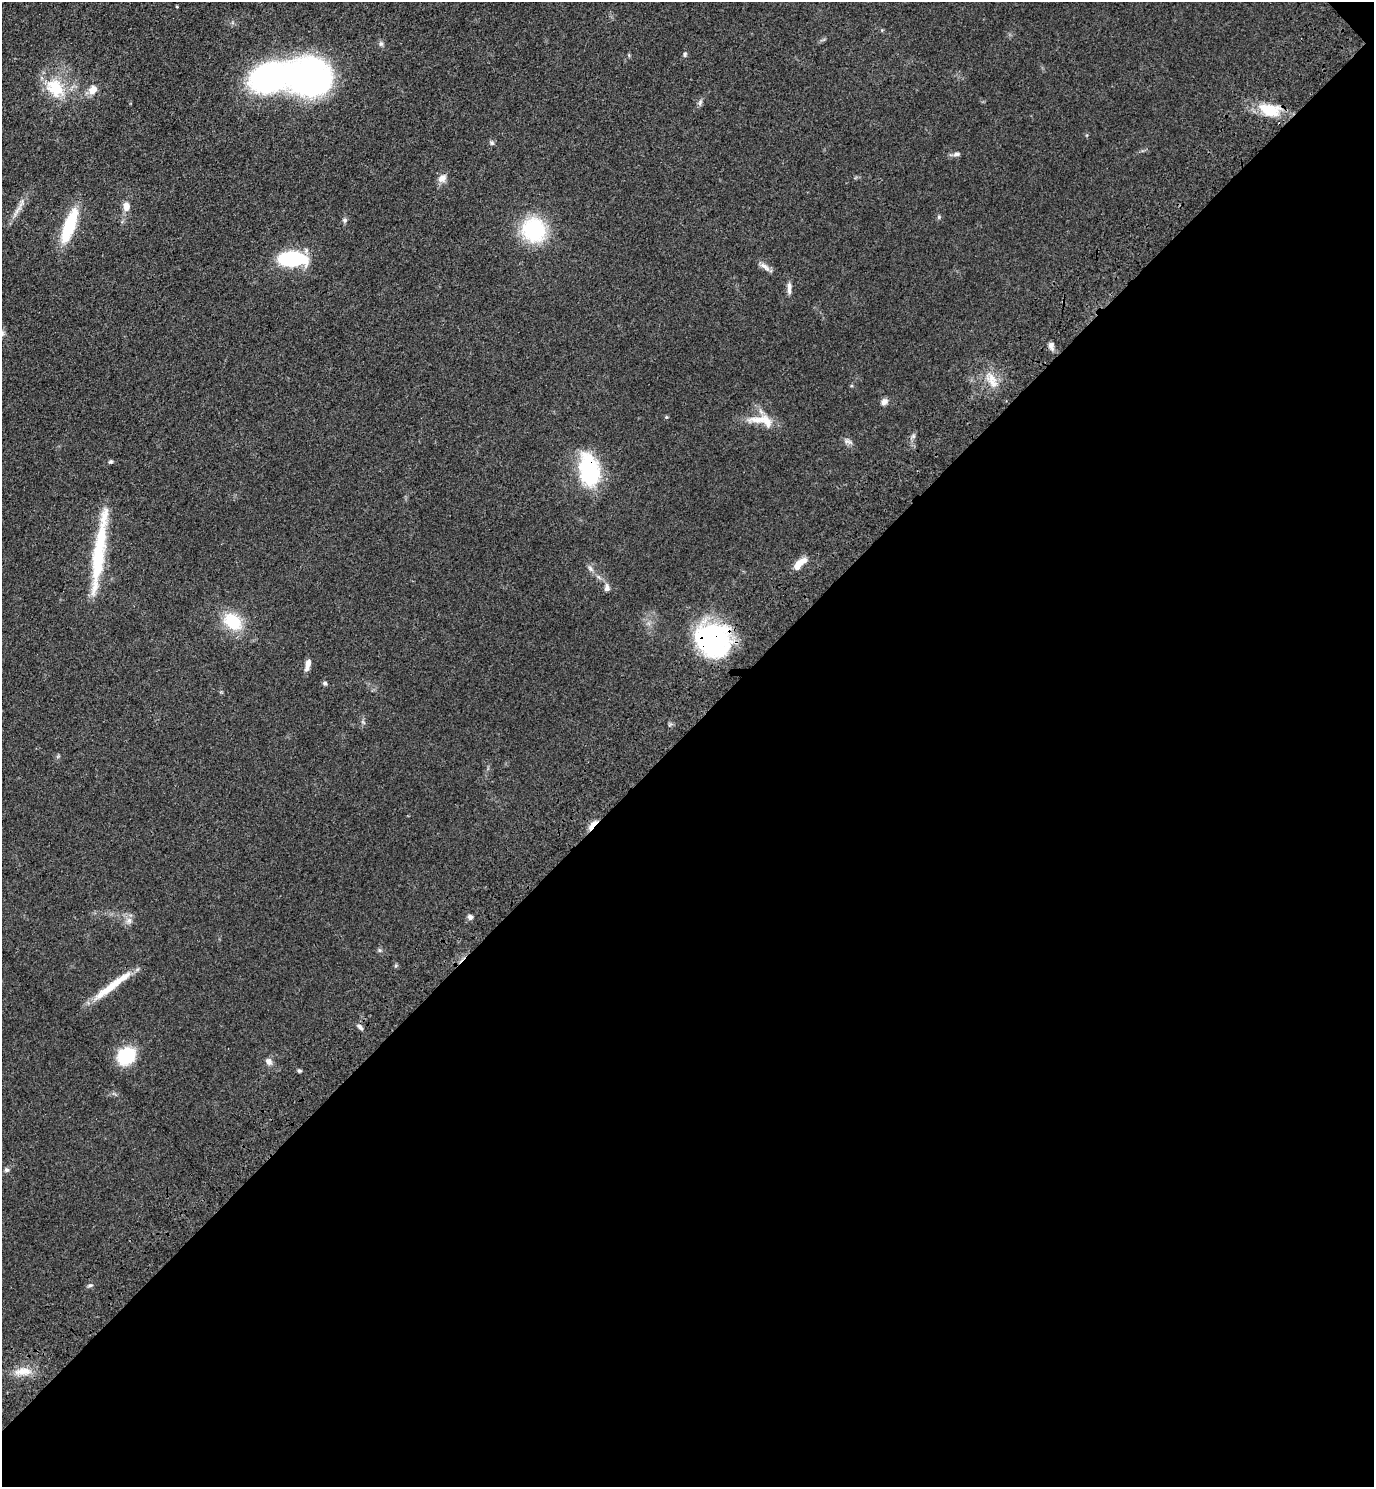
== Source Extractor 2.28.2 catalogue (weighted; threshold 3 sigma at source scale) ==
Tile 12 of 4 x 4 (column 4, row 3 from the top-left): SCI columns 4499-5870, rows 1573-3057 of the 6111 x 6115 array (HDU 1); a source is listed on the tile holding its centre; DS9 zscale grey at full resolution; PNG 1376 x 1489 px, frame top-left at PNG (2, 2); no overlay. Shown black and unused: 51% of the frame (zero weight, under 3 of 4 exposures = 6% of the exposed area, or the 3 px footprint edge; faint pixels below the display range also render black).
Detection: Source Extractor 2.28.2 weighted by HDU 2 'WHT'; one run over the whole footprint, this tile lists its part. Background 0.0752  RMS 0.0062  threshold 0.0277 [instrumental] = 3 sigma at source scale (4.5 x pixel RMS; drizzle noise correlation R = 1.50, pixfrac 1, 0.05/0.05 arcsec/px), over >= 5 px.
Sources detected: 56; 1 inside a brighter object's white glare — not listed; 4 inside a brighter listed object's ellipse — not listed separately; the other 51 listed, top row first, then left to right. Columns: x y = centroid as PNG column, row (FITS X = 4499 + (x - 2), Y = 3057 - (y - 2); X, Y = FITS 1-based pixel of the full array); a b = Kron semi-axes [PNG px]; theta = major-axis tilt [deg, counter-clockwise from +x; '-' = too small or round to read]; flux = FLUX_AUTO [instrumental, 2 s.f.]
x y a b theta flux
177 7 4 3 - 0.5
381 44 7 6 - 1.4
685 54 7 5 80 1.2
310 79 43 38 -37 160
55 88 28 20 -48 24
93 90 11 9 51 5.7
700 102 9 5 64 1.6
1270 110 28 15 -11 19
492 143 7 4 -32 1.1
957 154 10 6 8 1.8
442 178 11 9 38 4.3
126 207 9 7 -90 5.9
18 210 26 5 56 5.2
939 217 6 4 -78 0.97
345 220 7 6 - 1.6
69 226 35 11 70 33
534 230 26 24 -56 47
306 250 8 6 89 1.8
292 259 18 9 -1 75
765 267 18 6 -39 3.4
789 288 17 5 90 3.2
2 333 8 5 65 1.4
1051 345 9 6 -75 2.7
993 383 20 10 -48 8.2
884 402 10 7 45 2.7
666 417 5 4 - 0.73
758 420 35 9 -1 11
913 436 7 5 46 1.5
848 441 11 6 -11 2.2
110 462 6 5 - 1
589 470 28 16 -81 67
799 564 17 7 45 9
98 567 77 15 80 34
590 568 9 5 -63 2
599 577 9 3 -45 1.4
607 588 10 7 89 2.4
232 622 24 17 -40 23
713 640 37 33 -21 90
308 664 14 6 76 4.3
325 683 6 5 - 1.2
592 825 15 5 52 6.3
470 917 7 6 - 1.8
129 920 9 7 -75 2.8
112 986 52 8 37 19
360 1027 9 5 -49 1.8
126 1056 14 12 42 39
268 1061 8 7 - 3.2
299 1071 6 4 -8 0.96
7 1170 6 6 - 1.4
90 1285 6 4 3 1.1
23 1371 25 9 5 8.8
Overlapping masked pixels (flux is a lower limit): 3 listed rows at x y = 589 470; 713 640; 592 825
Isophote crosses this tile's border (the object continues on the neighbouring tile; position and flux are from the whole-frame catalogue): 1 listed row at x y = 2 333